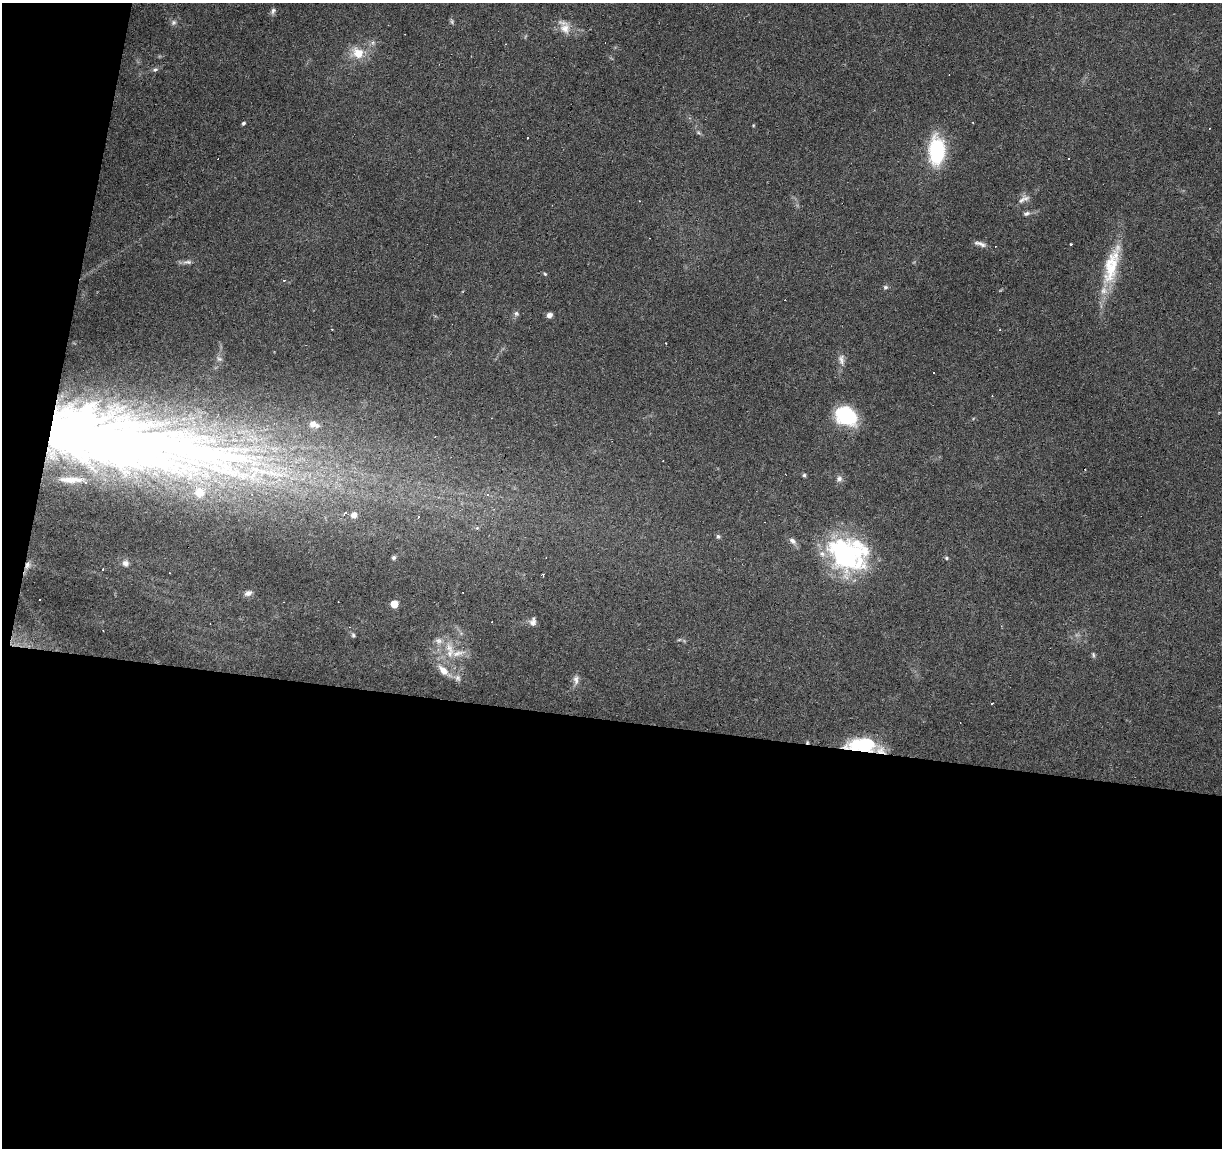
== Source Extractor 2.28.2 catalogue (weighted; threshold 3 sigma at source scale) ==
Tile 13 of 4 x 4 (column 1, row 4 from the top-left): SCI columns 7-1226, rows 283-1428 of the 4885 x 5090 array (HDU 1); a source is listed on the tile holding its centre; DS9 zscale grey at full resolution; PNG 1224 x 1150 px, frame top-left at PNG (2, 3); no overlay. Shown black and unused: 41% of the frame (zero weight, under 3 of 6 exposures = <1% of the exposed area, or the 3 px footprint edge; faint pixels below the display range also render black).
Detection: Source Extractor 2.28.2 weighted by HDU 2 'WHT'; one run over the whole footprint, this tile lists its part. Background 0.0705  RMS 0.0045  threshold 0.0185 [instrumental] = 3 sigma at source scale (4.09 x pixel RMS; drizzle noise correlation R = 1.36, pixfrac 0.8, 0.0396/0.0396 arcsec/px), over >= 5 px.
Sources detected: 86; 1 inside a brighter object's white glare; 20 cosmic-ray / hot-pixel residue — not listed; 9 inside a brighter listed object's ellipse — not listed separately; the other 56 listed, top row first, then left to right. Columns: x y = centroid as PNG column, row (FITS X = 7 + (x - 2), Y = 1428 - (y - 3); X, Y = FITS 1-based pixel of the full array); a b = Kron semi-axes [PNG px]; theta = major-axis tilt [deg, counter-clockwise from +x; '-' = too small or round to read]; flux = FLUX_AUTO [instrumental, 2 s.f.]
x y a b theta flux
273 11 9 6 74 1.2
452 21 8 5 -71 0.84
173 22 8 7 - 1.3
565 28 15 15 - 5.4
373 43 8 6 46 1.4
358 53 14 12 -26 9.1
155 69 8 6 25 1.1
243 123 5 4 - 0.71
753 125 5 3 - 0.4
698 133 8 3 -19 0.73
527 138 3 2 - 0.62
937 150 28 16 89 34
1022 200 17 7 56 2.7
1027 213 9 5 16 1.4
980 244 17 5 -19 2.1
1071 244 3 2 - 0.41
187 262 14 6 5 1.7
1111 266 60 17 75 23
545 274 5 4 - 0.52
885 287 7 6 - 0.95
516 313 8 7 - 1.2
549 315 6 5 - 1.9
1000 330 4 3 - 0.33
219 359 8 6 -34 1.3
841 359 14 9 -87 2.7
846 416 23 18 -30 28
314 424 14 8 -14 3.1
70 433 220 49 -11 800
804 475 5 4 - 0.75
839 479 9 8 - 1.8
488 495 5 3 - 0.61
344 514 6 3 60 1.4
354 515 8 7 - 3
418 517 3 3 - 0.37
477 528 6 4 41 0.62
718 536 6 6 - 0.91
792 541 12 7 -43 2.1
846 554 49 37 -26 68
394 558 6 4 44 0.85
946 558 5 5 - 0.77
126 563 9 8 - 2.2
28 565 12 8 70 2.6
102 569 3 3 - 0.57
543 575 4 3 - 0.72
248 593 10 6 22 1.9
394 604 5 5 - 8.9
533 622 11 7 81 2.2
353 635 7 5 -66 0.83
679 640 6 4 19 0.58
449 648 20 11 -65 7
1093 654 7 5 -75 0.75
444 671 20 8 -43 5.5
576 680 13 8 88 2.2
992 704 4 2 - 0.56
807 742 4 4 - 0.54
862 745 30 13 -1 26
Overlapping masked pixels (flux is a lower limit): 4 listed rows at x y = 70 433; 28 565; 807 742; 862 745